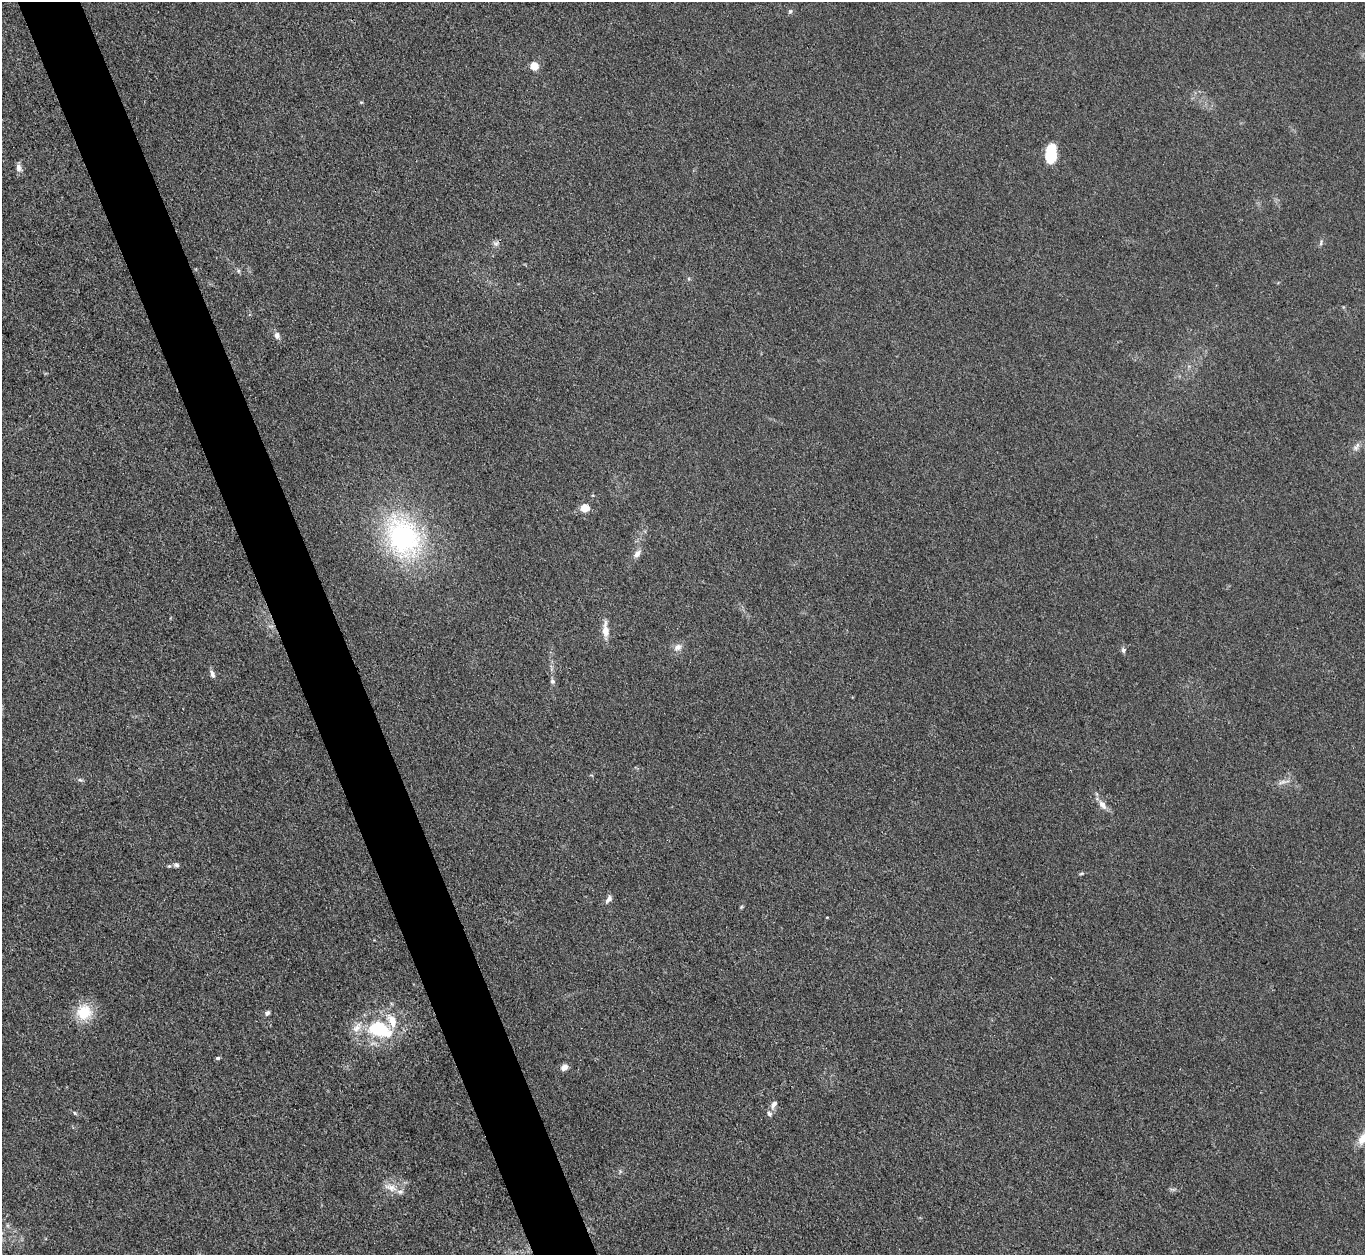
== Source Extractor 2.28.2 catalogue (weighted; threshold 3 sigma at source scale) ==
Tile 11 of 4 x 4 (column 3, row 3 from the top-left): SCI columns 2728-4090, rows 1403-2655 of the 5454 x 5440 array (HDU 1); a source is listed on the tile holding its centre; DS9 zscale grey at full resolution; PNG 1367 x 1257 px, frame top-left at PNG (2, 2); no overlay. Shown black and unused: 5% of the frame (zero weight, under 3 of 4 exposures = <1% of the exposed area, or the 3 px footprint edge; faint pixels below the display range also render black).
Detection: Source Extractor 2.28.2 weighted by HDU 2 'WHT'; one run over the whole footprint, this tile lists its part. Background 0.0587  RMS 0.0052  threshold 0.0233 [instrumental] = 3 sigma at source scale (4.5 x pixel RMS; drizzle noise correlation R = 1.50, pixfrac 1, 0.05/0.05 arcsec/px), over >= 5 px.
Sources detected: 40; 5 inside a brighter listed object's ellipse — not listed separately; the other 35 listed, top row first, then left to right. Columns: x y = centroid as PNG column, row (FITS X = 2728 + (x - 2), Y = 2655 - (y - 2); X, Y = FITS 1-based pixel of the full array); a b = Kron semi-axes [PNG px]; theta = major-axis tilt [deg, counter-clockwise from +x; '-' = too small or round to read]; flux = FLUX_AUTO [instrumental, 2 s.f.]
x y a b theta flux
790 11 6 5 - 0.96
534 66 5 5 - 17
1051 154 21 11 88 16
19 168 11 7 -67 2.4
496 243 10 8 24 1.8
1321 243 9 3 69 0.98
238 271 7 4 -89 0.85
277 335 8 6 -62 2.5
1356 447 15 6 57 2.3
585 508 5 5 - 19
403 536 44 34 -59 100
637 554 12 7 48 2.9
605 629 20 8 -88 5.8
678 647 12 9 35 3.2
1123 650 7 6 - 1.4
212 674 11 6 -73 1.9
552 681 7 6 - 1.3
80 780 8 4 -19 1.1
1282 782 14 5 14 2.3
1102 805 13 8 -50 3.6
176 865 7 6 - 1.3
1081 873 7 3 9 0.72
609 899 11 6 56 2.3
741 907 6 4 46 0.62
84 1012 18 18 - 16
267 1013 6 5 - 1.5
378 1027 30 14 17 23
218 1058 5 4 - 0.85
564 1067 8 6 47 3
774 1104 10 6 59 2.7
75 1113 6 4 -46 0.71
769 1114 8 6 -51 1.6
1363 1138 19 10 50 7
391 1187 20 10 -18 5.7
1173 1189 9 3 -5 1
Isophote crosses this tile's border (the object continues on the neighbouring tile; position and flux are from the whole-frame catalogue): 1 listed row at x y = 1363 1138